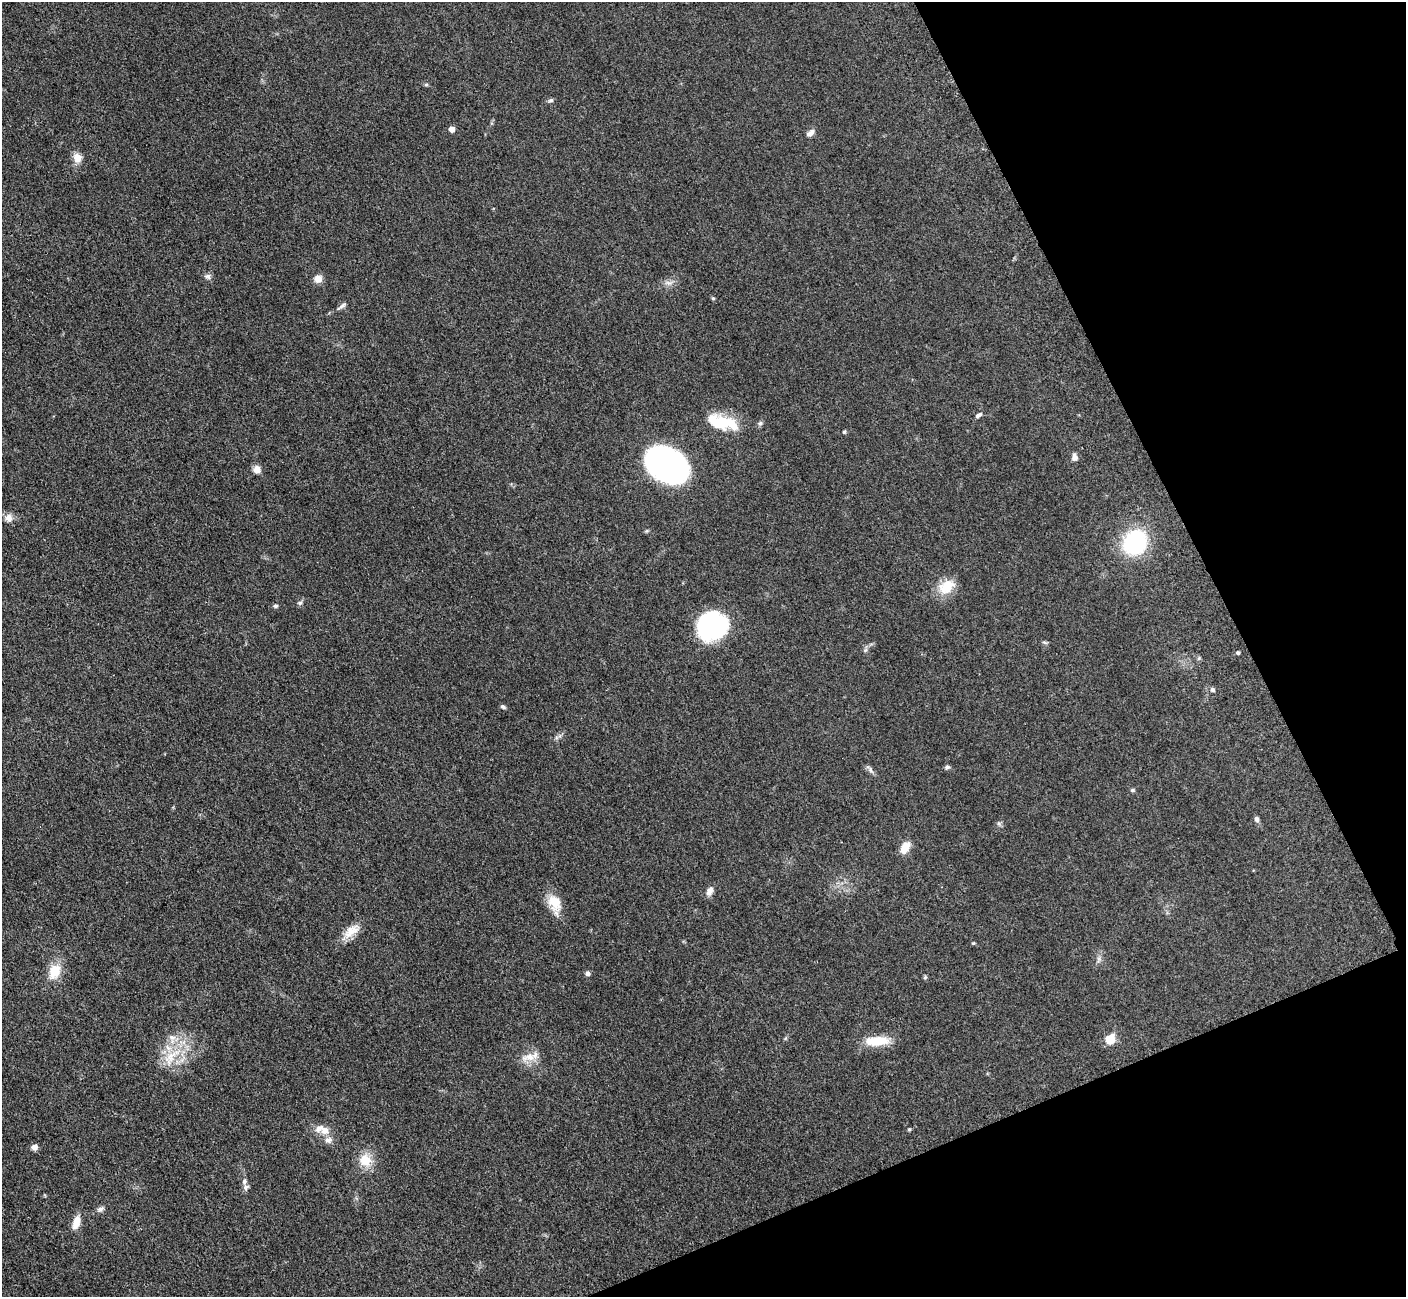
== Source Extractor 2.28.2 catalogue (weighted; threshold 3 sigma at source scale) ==
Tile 12 of 4 x 4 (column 4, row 3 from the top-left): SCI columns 4279-5682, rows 1484-2778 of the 5701 x 5665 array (HDU 1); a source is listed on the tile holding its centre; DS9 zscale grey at full resolution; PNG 1408 x 1299 px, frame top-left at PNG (2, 2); no overlay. Shown black and unused: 21% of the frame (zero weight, under 3 of 5 exposures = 3% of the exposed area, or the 3 px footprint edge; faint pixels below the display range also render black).
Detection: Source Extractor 2.28.2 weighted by HDU 2 'WHT'; one run over the whole footprint, this tile lists its part. Background 0.0532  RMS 0.0059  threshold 0.0266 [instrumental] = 3 sigma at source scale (4.5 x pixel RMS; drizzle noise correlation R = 1.50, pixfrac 1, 0.05/0.05 arcsec/px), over >= 5 px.
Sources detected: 56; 2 inside a brighter object's white glare — not listed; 3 inside a brighter listed object's ellipse — not listed separately; the other 51 listed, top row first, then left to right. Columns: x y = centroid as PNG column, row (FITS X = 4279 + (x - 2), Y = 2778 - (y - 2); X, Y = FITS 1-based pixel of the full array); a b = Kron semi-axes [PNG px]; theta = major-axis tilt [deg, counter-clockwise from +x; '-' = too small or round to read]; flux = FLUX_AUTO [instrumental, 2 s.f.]
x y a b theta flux
426 84 6 4 1 0.72
551 100 7 5 18 1.1
451 129 5 5 - 4.2
810 133 11 6 35 2.6
77 158 11 10 - 5.2
208 276 8 7 - 1.8
318 279 9 8 - 4.4
668 283 10 4 -13 1.8
713 298 5 4 - 0.63
341 306 15 5 38 2
978 415 9 5 31 1.4
722 422 39 15 -14 24
760 423 7 5 45 1.3
844 432 5 4 - 0.69
1074 457 9 6 -88 2.6
667 465 29 21 -30 240
257 469 9 8 - 4
9 518 11 9 -89 3.8
1135 542 18 16 56 67
946 587 22 16 37 12
300 603 7 5 21 1.1
275 606 6 4 15 0.96
712 626 33 27 75 50
865 650 7 4 71 1.1
1238 653 5 4 - 0.75
1212 689 6 6 - 1.1
503 707 6 5 - 1.1
947 767 7 5 8 1.2
871 770 9 5 -67 1.5
1132 790 6 5 - 0.89
1257 819 6 5 - 1.8
905 848 14 9 60 7.2
710 891 11 7 64 3.3
554 903 22 15 -64 11
351 931 23 12 34 7.8
973 943 4 4 - 0.6
55 971 19 13 65 12
587 973 5 5 - 2.2
925 977 6 4 46 0.74
172 1037 11 8 -20 3.6
1110 1039 9 8 - 9.9
877 1041 28 10 4 15
171 1057 33 13 47 17
530 1057 21 9 10 6.7
909 1129 5 4 - 0.72
325 1131 11 10 - 4.8
34 1147 7 6 - 2.8
365 1160 17 15 -63 10
246 1187 8 7 - 1.8
100 1209 9 6 10 1.7
76 1222 17 8 73 6.4